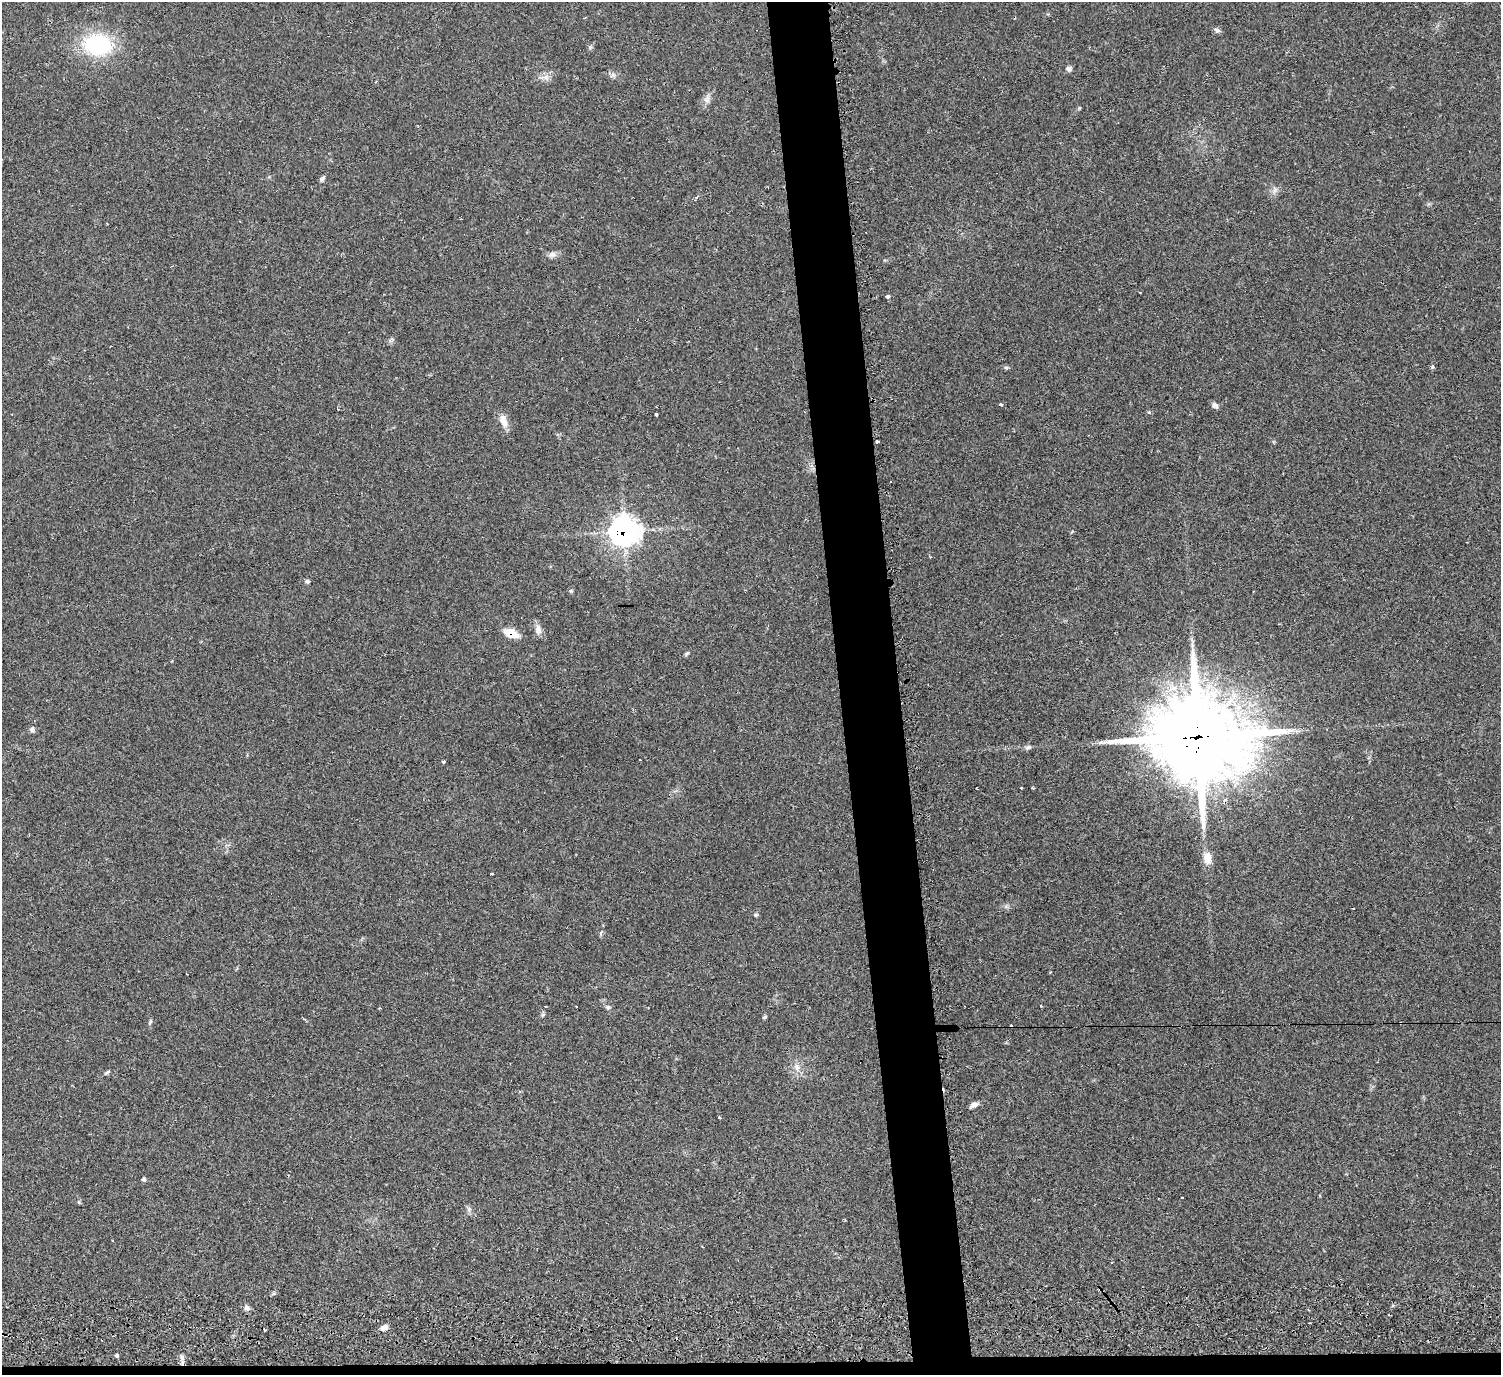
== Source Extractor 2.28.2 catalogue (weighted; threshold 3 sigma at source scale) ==
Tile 8 of 3 x 3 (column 2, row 3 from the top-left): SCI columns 1503-3001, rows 226-1598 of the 4513 x 4546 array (HDU 1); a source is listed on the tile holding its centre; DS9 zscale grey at full resolution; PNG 1503 x 1377 px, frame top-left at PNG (2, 2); no overlay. Shown black and unused: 5% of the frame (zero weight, under 2 of 3 exposures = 3% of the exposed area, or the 3 px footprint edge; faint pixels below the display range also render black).
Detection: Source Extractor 2.28.2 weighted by HDU 2 'WHT'; one run over the whole footprint, this tile lists its part. Background 0.0545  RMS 0.0071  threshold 0.032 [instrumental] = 3 sigma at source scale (4.5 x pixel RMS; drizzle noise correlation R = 1.50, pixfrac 1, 0.05/0.05 arcsec/px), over >= 5 px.
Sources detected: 63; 6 cosmic-ray / hot-pixel residue — not listed; the other 57 listed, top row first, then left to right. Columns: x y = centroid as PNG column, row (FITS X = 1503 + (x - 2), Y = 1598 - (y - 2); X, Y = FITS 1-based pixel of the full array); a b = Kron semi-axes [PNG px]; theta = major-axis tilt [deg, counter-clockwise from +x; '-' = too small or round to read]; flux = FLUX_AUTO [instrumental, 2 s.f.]
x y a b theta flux
1217 30 9 6 -27 1.9
97 45 33 25 -3 57
590 47 6 5 - 1.2
1069 69 7 6 - 2.2
546 77 7 7 - 2.7
707 99 10 6 65 3
322 179 8 5 49 1.6
1275 190 8 5 45 2.2
696 197 4 4 - 1.2
552 255 11 8 4 3
888 296 4 3 - 9.9
391 340 9 3 44 1.2
1432 367 5 5 - 0.91
1006 368 5 5 - 1.1
1001 404 4 3 - 4.9
1215 405 8 6 -47 2.6
338 409 3 2 - 0.58
1149 412 6 3 -19 0.75
656 414 3 3 - 5.5
503 421 18 9 -70 6.6
877 442 3 3 - 3.1
891 481 3 2 - 0.52
624 531 12 11 - 500
307 581 6 5 - 1.5
538 629 13 8 -82 4.1
511 633 14 7 -22 13
687 653 8 4 53 1.1
32 729 7 7 - 2.1
1198 737 34 27 -6 8300
1028 747 8 6 10 1.8
640 760 3 3 - 0.99
444 762 4 3 - 2.7
1032 788 3 2 - 1
1207 858 16 10 -84 6.9
492 873 3 2 - 0.95
756 915 6 5 - 1.1
601 933 6 4 72 1
545 1006 3 2 - 1.2
576 1006 2 2 - 0.73
380 1008 3 3 - 0.71
608 1008 6 5 - 1.3
543 1015 6 5 - 1.2
765 1017 7 4 28 1
150 1022 7 4 70 1.2
797 1067 11 6 -77 3.6
107 1072 10 3 38 1.2
974 1105 10 6 29 3
719 1117 3 3 - 0.93
144 1179 6 5 - 1.3
1182 1198 3 2 - 0.5
79 1202 6 3 -71 0.8
469 1209 6 5 - 1.5
1100 1289 5 3 - 0.65
247 1308 7 6 - 3
384 1328 8 6 25 3.7
117 1356 4 4 - 1.5
182 1358 9 4 -64 2.1
Overlapping masked pixels (flux is a lower limit): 4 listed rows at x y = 624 531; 511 633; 1198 737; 1100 1289
Unlisted compact peaks at least as high as the median listed source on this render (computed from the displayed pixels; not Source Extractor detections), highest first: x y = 571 591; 1079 108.